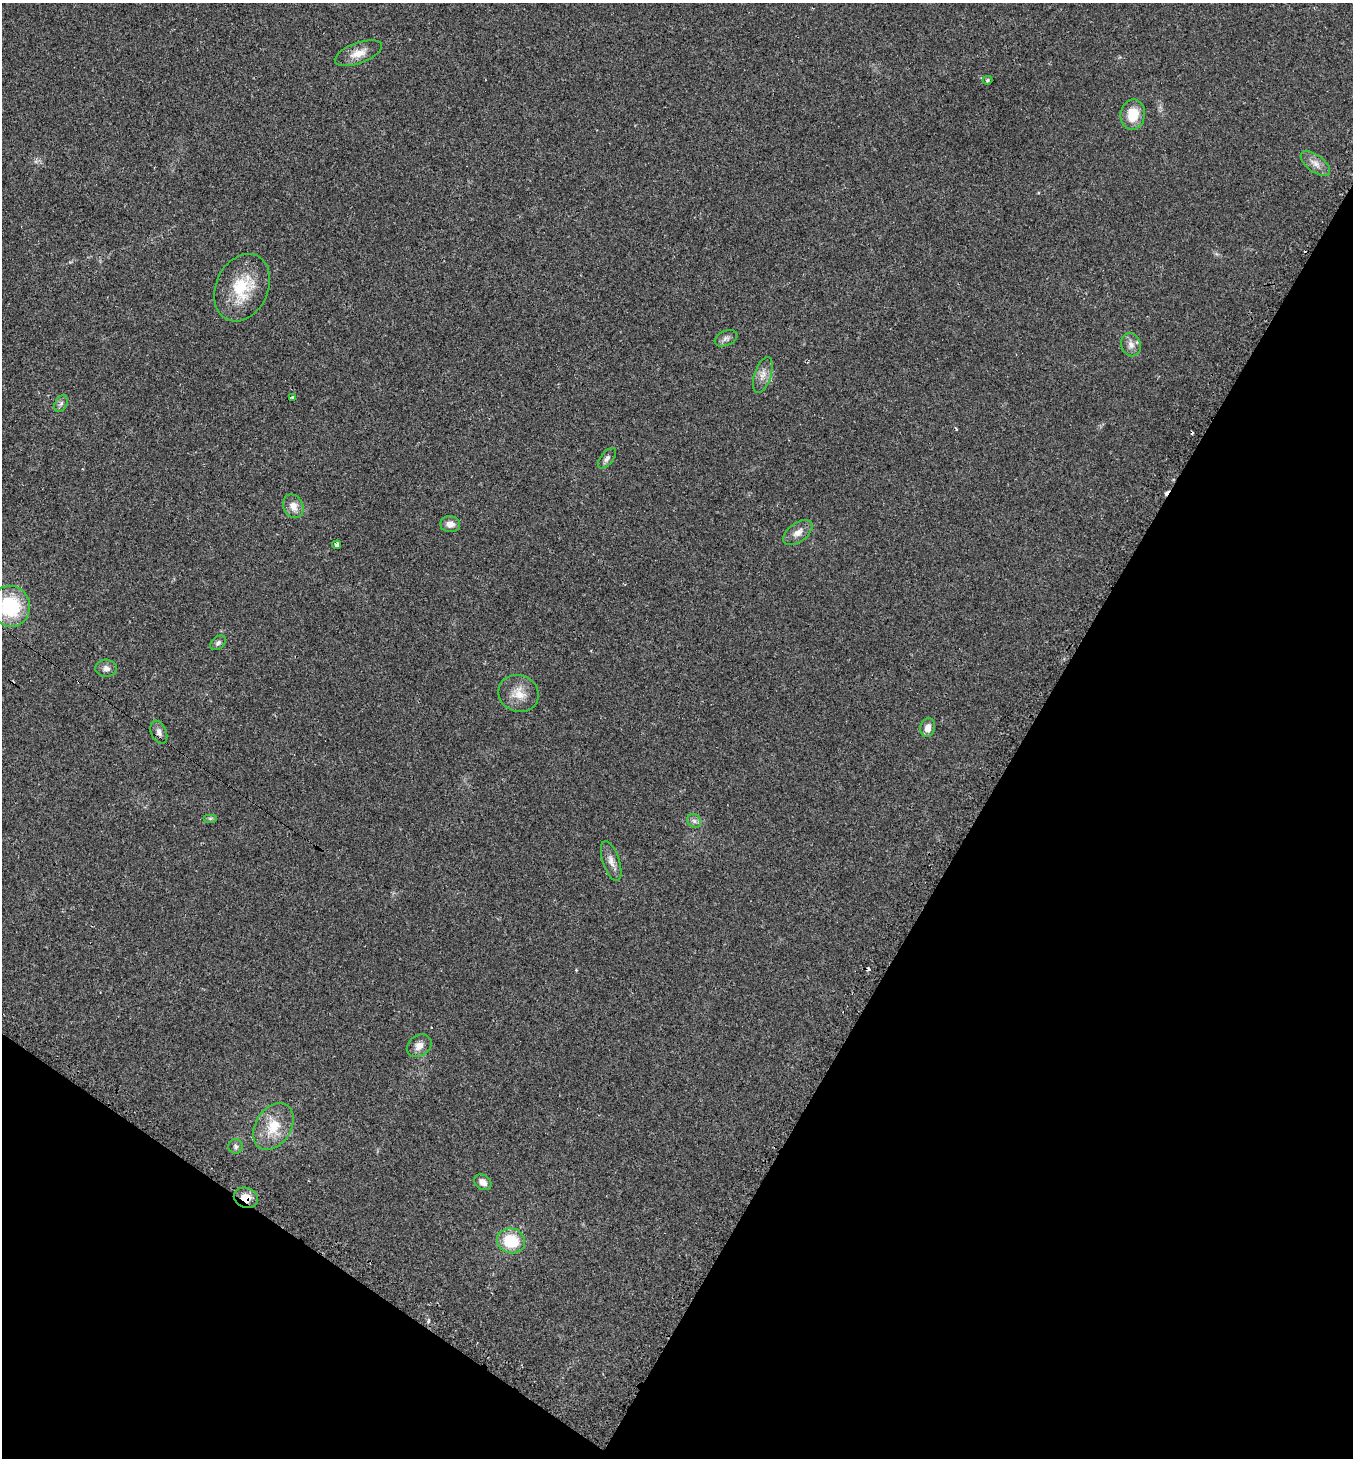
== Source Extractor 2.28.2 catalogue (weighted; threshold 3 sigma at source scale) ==
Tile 15 of 4 x 4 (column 3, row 4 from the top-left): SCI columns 3009-4359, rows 22-1477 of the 5936 x 5931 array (HDU 1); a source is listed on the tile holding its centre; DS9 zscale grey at full resolution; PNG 1355 x 1460 px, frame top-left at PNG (2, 3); each listed source drawn as its Kron ellipse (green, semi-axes under 4 px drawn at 4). Shown black and unused: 31% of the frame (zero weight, under 2 of 3 exposures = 2% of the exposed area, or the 3 px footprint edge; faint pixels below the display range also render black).
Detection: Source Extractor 2.28.2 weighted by HDU 2 'WHT'; one run over the whole footprint, this tile lists its part. Background 0.0302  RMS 0.0045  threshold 0.0204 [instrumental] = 3 sigma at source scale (4.5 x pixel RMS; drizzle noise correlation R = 1.50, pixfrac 1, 0.05/0.05 arcsec/px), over >= 5 px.
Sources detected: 37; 7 cosmic-ray / hot-pixel residue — neither listed nor drawn; the other 30 listed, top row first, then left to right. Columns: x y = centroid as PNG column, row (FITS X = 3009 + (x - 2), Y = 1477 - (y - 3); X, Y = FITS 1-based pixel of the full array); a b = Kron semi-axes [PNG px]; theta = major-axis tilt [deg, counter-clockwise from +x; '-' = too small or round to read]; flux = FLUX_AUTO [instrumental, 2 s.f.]
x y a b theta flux
358 53 25 10 20 5.4
987 80 5 4 - 0.77
1133 115 15 12 81 10
1315 163 17 8 -36 3.7
242 288 35 26 64 19
726 338 12 7 22 1.9
1131 345 12 9 -69 2.9
763 375 19 8 72 3.6
292 397 3 3 - 0.59
61 404 9 6 62 1.4
607 458 12 6 51 1.7
293 506 12 10 -66 4.3
450 524 10 8 -5 3.4
798 533 17 9 36 3.6
337 545 4 4 - 1.9
10 606 20 19 - 29
218 643 9 6 38 1.3
106 668 11 8 -2 2.2
519 693 20 18 -23 7.3
928 728 9 7 74 3.1
159 732 12 7 -68 2.2
210 818 7 4 0 0.81
694 821 7 6 - 1.3
611 861 20 8 -71 3.3
419 1046 13 10 35 3.5
273 1126 25 17 57 12
236 1146 7 7 - 1.2
483 1182 9 7 -37 2.6
246 1198 12 10 -22 5.3
511 1241 14 12 -14 16
Overlapping masked pixels (flux is a lower limit): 1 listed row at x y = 246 1198
Isophote crosses this tile's border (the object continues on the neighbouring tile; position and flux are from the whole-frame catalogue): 1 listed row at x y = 10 606